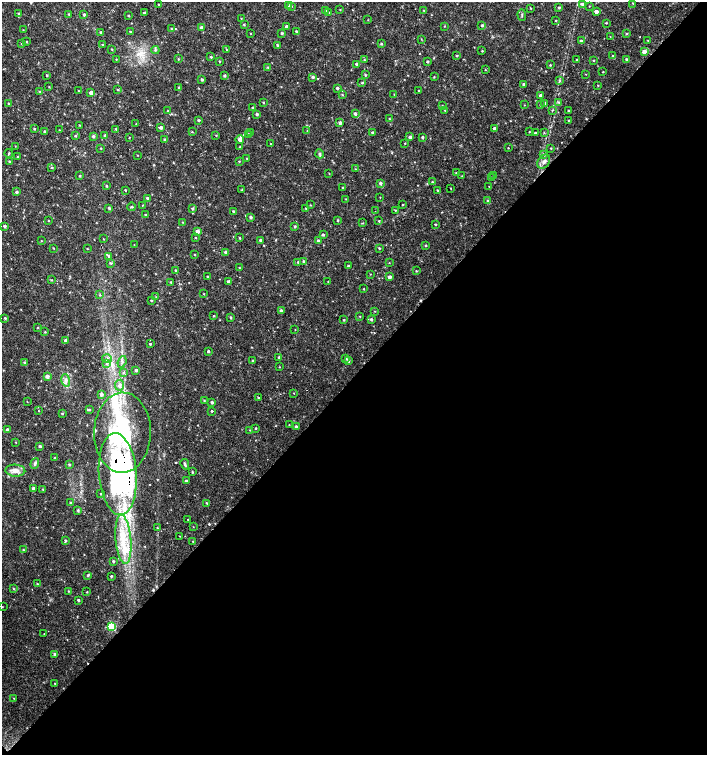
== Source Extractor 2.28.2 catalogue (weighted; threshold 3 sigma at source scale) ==
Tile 15 of 4 x 4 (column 3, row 4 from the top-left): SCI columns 3045-4454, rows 1-1506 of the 6025 x 6032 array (HDU 1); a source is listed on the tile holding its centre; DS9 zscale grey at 2 x 2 block average (1 PNG px = mean of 2 x 2 image px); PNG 709 x 757 px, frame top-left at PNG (2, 2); each listed source drawn as its Kron ellipse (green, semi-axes under 4 px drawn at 4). Shown black and unused: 50% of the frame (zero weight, under 2 of 3 exposures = <1% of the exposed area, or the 3 px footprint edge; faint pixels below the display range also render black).
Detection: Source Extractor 2.28.2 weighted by HDU 2 'WHT'; one run over the whole footprint, this tile lists its part. Background 0.0175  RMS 0.003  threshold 0.0137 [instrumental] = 3 sigma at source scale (4.5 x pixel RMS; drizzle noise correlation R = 1.50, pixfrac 1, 0.0396/0.0396 arcsec/px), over >= 5 px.
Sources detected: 323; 1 inside a brighter object's white glare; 5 cosmic-ray / hot-pixel residue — neither listed nor drawn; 1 coinciding with a brighter row at this scale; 9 inside a brighter listed object's ellipse — not listed separately; the other 307 listed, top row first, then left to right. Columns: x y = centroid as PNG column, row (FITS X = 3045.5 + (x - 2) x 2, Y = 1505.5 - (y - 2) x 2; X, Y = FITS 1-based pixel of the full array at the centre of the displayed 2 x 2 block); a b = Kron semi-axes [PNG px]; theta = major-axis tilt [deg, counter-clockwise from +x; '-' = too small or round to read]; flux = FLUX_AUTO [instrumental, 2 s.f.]
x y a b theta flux
633 3 3 2 - 0.39
159 4 2 2 - 5.4
582 4 3 3 - 1.7
289 5 3 3 - 1
291 6 3 2 - 0.5
589 6 2 2 - 0.3
559 7 2 2 - 0.89
530 8 3 2 - 0.37
326 10 3 2 - 0.46
340 10 2 2 - 0.38
424 10 2 2 - 0.47
329 12 2 2 - 0.31
596 12 3 3 - 3.2
19 13 4 3 - 0.7
144 13 4 2 - 0.98
69 14 3 2 - 0.51
84 15 3 3 - 1
522 15 6 2 -88 0.75
129 16 2 2 - 0.54
241 18 2 2 - 0.36
368 20 2 2 - 0.28
556 20 2 2 - 0.45
606 23 3 2 - 0.54
244 25 3 2 - 0.52
482 25 3 3 - 1
444 26 2 2 - 0.32
287 27 3 2 - 2.7
201 28 3 2 - 1.8
171 29 3 2 - 0.54
23 30 2 2 - 0.31
130 31 3 2 - 0.42
296 31 3 2 - 0.91
100 32 3 2 - 0.79
250 33 2 2 - 0.33
282 33 3 3 - 0.85
626 34 3 2 - 0.6
610 37 2 2 - 0.25
421 39 3 2 - 0.38
648 40 3 2 - 0.39
581 41 3 2 - 0.77
26 42 3 2 - 0.48
21 43 3 2 - 0.46
381 44 3 2 - 0.8
103 45 2 2 - 0.52
277 45 3 2 - 0.73
112 49 2 2 - 0.43
155 50 4 3 - 0.86
226 50 3 2 - 0.35
482 51 2 2 - 0.46
644 52 3 3 - 4.2
457 56 3 2 - 0.72
613 56 3 2 - 0.55
211 57 3 3 - 0.71
116 59 2 2 - 0.36
178 59 3 2 - 0.48
626 59 3 3 - 0.92
364 60 3 2 - 0.55
577 60 2 2 - 0.53
593 60 3 2 - 0.53
219 61 3 2 - 0.58
427 62 2 2 - 1
356 64 3 3 - 1.2
550 65 2 2 - 0.52
268 67 3 2 - 0.55
485 70 2 2 - 0.4
603 72 2 2 - 0.36
586 74 2 2 - 0.32
47 75 2 2 - 0.65
225 75 3 2 - 0.92
365 75 3 2 - 0.67
313 77 4 3 - 1.1
434 77 2 2 - 0.54
202 79 3 2 - 1.1
560 81 3 2 - 0.53
362 83 4 3 - 0.68
524 84 3 2 - 0.98
598 85 2 2 - 0.41
49 87 3 2 - 0.36
179 88 3 3 - 0.67
337 88 3 3 - 1
117 90 3 3 - 0.54
40 91 3 2 - 0.47
78 91 2 2 - 0.32
419 91 2 2 - 0.58
91 93 3 3 - 2.9
394 94 3 2 - 0.3
342 95 3 2 - 0.43
541 96 3 3 - 2.8
263 102 3 2 - 0.61
558 102 3 3 - 0.79
9 103 3 3 - 0.56
545 103 3 2 - 1.3
524 105 2 2 - 0.27
540 105 2 2 - 0.54
442 106 3 2 - 0.52
253 108 3 3 - 0.86
445 110 3 2 - 0.31
552 110 3 2 - 0.57
568 110 2 2 - 0.61
168 111 2 2 - 0.32
257 114 3 2 - 1.3
355 114 3 3 - 1.6
389 119 2 2 - 0.36
198 120 2 2 - 0.91
568 120 3 2 - 0.42
340 123 3 3 - 1.6
136 124 3 2 - 0.3
80 125 2 2 - 0.4
161 127 3 3 - 1.6
34 129 2 2 - 0.58
116 129 3 2 - 0.68
494 129 3 3 - 2.6
59 130 2 2 - 0.33
307 131 3 2 - 0.35
45 132 3 3 - 1.2
192 132 2 2 - 0.37
529 132 2 2 - 0.4
535 132 2 2 - 2.3
544 132 3 2 - 0.5
250 133 2 2 - 0.51
373 133 3 2 - 1.4
248 134 3 2 - 0.55
105 135 3 2 - 1.2
75 136 3 2 - 0.76
93 136 3 3 - 1.2
216 136 2 2 - 0.38
129 137 2 2 - 0.32
410 137 3 3 - 1.5
423 137 3 2 - 0.99
240 139 4 3 - 2.7
164 140 3 2 - 0.56
405 143 2 2 - 0.52
271 144 2 2 - 0.37
15 146 2 2 - 0.27
240 147 3 2 - 0.73
101 148 2 2 - 0.43
508 148 2 2 - 0.35
551 148 2 2 - 0.46
9 153 4 2 - 0.74
320 154 4 3 - 1.2
544 154 3 3 - 0.92
138 155 3 2 - 0.3
18 156 2 2 - 0.57
247 158 2 2 - 0.39
239 161 3 2 - 0.48
10 162 3 2 - 0.81
544 162 8 5 54 2.7
52 168 3 3 - 0.65
355 169 2 2 - 0.42
329 173 3 2 - 0.34
456 173 3 2 - 0.48
494 175 2 2 - 0.38
80 176 3 2 - 0.65
462 176 2 2 - 0.35
491 178 3 2 - 0.78
432 182 3 2 - 0.64
380 183 3 3 - 1.2
106 186 3 2 - 0.61
489 186 2 2 - 0.24
343 188 2 2 - 0.78
451 188 2 2 - 0.35
242 189 3 2 - 0.3
125 190 2 2 - 0.54
437 190 3 2 - 0.53
16 192 3 3 - 1.2
380 197 2 2 - 0.28
147 198 3 2 - 0.89
346 199 3 2 - 0.38
488 201 3 3 - 1.2
403 204 3 2 - 0.42
142 205 2 2 - 0.64
310 205 3 2 - 0.37
132 207 4 3 - 0.69
109 208 3 3 - 0.89
306 208 3 2 - 0.61
192 209 3 3 - 1
395 210 3 2 - 0.49
233 211 2 2 - 1.2
375 211 2 2 - 0.33
145 215 3 2 - 0.6
251 217 3 2 - 1.2
48 220 3 2 - 0.3
338 220 2 2 - 0.66
379 221 3 2 - 0.56
182 222 3 2 - 0.36
363 223 3 2 - 0.48
436 224 2 2 - 0.69
5 226 3 2 - 1.3
295 226 2 2 - 0.86
197 231 3 3 - 2.7
323 235 3 3 - 0.79
195 238 2 2 - 0.4
240 238 2 2 - 0.63
104 239 2 2 - 0.31
260 240 3 2 - 1.4
41 241 2 2 - 0.28
318 241 3 3 - 2
134 245 2 2 - 0.29
426 246 3 2 - 0.65
54 248 2 2 - 0.4
379 248 3 2 - 0.61
87 249 2 2 - 0.37
225 252 3 2 - 1.3
194 254 2 2 - 0.49
109 256 4 3 - 1.3
303 261 3 2 - 0.7
298 262 3 2 - 0.86
110 263 3 3 - 0.65
389 263 3 2 - 0.28
348 266 2 2 - 0.94
239 267 3 2 - 0.32
175 270 3 2 - 0.47
416 271 3 2 - 0.46
370 274 2 2 - 0.31
208 277 3 2 - 0.75
390 277 3 3 - 2.5
52 280 3 2 - 0.38
228 281 2 2 - 1.2
171 282 3 2 - 0.87
328 282 2 2 - 0.44
364 289 2 2 - 0.41
204 294 2 2 - 0.35
100 295 3 3 - 0.52
156 297 3 2 - 0.34
151 300 2 2 - 0.69
281 311 3 3 - 1.9
375 311 2 2 - 0.36
214 316 2 2 - 0.48
360 316 2 2 - 0.45
231 317 3 2 - 0.86
5 318 2 2 - 0.71
371 319 3 3 - 1.1
344 320 2 2 - 0.64
37 328 2 2 - 0.46
295 330 3 2 - 0.28
45 332 3 2 - 0.55
65 340 3 3 - 1.1
150 344 3 2 - 0.74
208 351 3 2 - 1.1
279 357 2 2 - 0.75
107 359 5 4 - 2
346 359 3 3 - 0.96
252 361 3 2 - 0.89
349 361 3 3 - 1.3
24 362 3 3 - 0.58
122 362 6 3 70 1.7
107 364 4 3 - 1.2
279 367 3 2 - 0.3
136 370 3 2 - 1.6
123 372 4 3 - 0.77
47 376 3 3 - 2.7
66 380 6 3 -75 1.8
119 385 5 4 - 2.7
294 393 2 2 - 0.3
101 394 4 3 - 1.4
258 398 2 2 - 0.59
204 400 3 2 - 0.46
27 402 3 2 - 0.29
212 402 3 2 - 1.4
89 410 3 3 - 0.73
38 411 2 2 - 0.33
212 411 2 2 - 1.4
62 414 3 2 - 0.6
289 425 2 2 - 0.27
296 427 3 3 - 1.5
256 428 2 2 - 0.68
7 430 3 3 - 1.6
250 430 2 2 - 0.33
122 433 40 28 89 83
16 442 2 2 - 0.34
40 446 3 3 - 1.2
55 458 2 2 - 0.6
35 463 5 4 - 1.5
185 464 5 3 - 1.2
69 465 3 2 - 0.89
15 471 10 6 -3 4.2
192 472 2 2 - 0.68
118 474 41 19 -85 210
186 481 3 3 - 1.1
33 488 3 3 - 1.2
43 489 2 2 - 0.44
101 494 2 2 - 0.47
71 503 3 2 - 0.93
207 503 4 2 - 0.6
78 510 3 3 - 0.87
188 520 2 2 - 0.39
193 527 2 2 - 0.26
157 528 3 2 - 0.44
180 536 2 2 - 0.27
123 539 25 7 -85 19
65 540 3 2 - 0.89
193 541 3 2 - 0.62
23 550 3 2 - 0.52
113 561 3 2 - 0.99
88 575 3 2 - 1
111 576 2 2 - 0.7
37 584 3 2 - 0.6
14 589 3 2 - 0.42
68 591 2 2 - 0.44
87 592 3 2 - 0.35
78 600 2 2 - 0.96
2 607 2 2 - 0.27
111 626 3 3 - 37
44 634 2 2 - 0.27
55 654 3 3 - 1.5
55 683 2 2 - 0.65
14 698 2 2 - 0.31
Overlapping masked pixels (flux is a lower limit): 1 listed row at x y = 118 474
Diffuse or blended objects may show on this block-average render without a row.